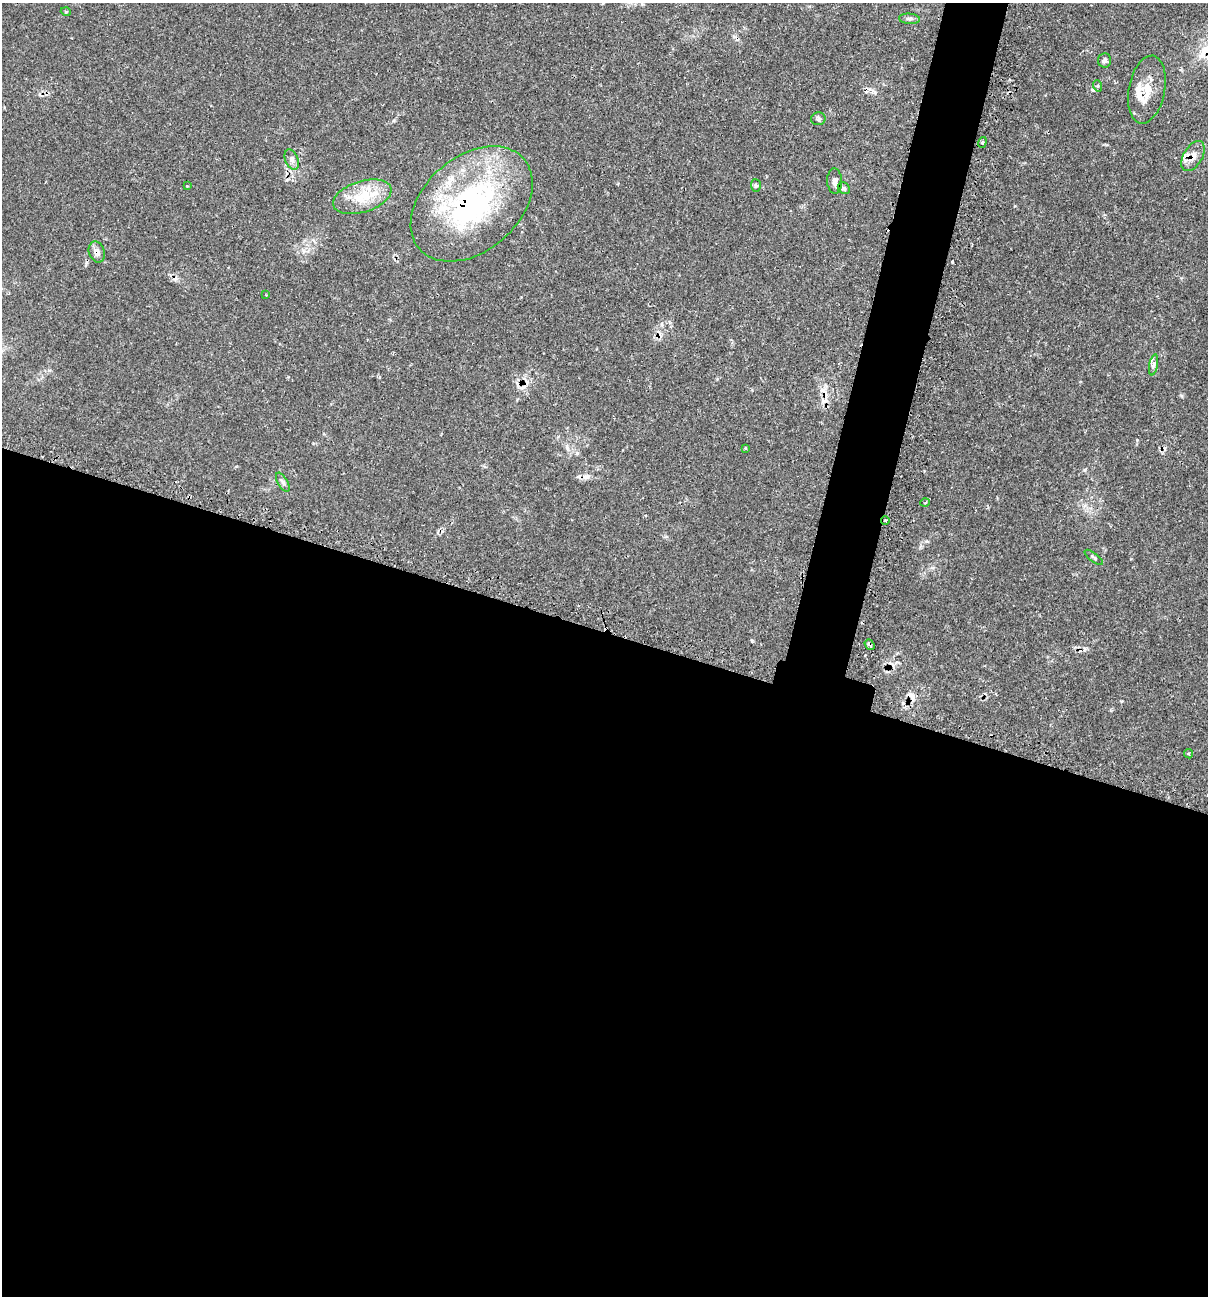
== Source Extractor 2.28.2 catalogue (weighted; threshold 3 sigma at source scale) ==
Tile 14 of 4 x 4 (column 2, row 4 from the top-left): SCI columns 1476-2681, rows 43-1336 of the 5431 x 5468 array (HDU 1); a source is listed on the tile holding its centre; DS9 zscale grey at full resolution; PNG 1210 x 1298 px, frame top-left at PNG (2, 3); each listed source drawn as its Kron ellipse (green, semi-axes under 4 px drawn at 4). Shown black and unused: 54% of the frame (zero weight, under 2 of 3 exposures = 3% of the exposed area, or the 3 px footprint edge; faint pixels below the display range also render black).
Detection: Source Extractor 2.28.2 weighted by HDU 2 'WHT'; one run over the whole footprint, this tile lists its part. Background 0.0817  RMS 0.0039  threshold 0.0176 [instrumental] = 3 sigma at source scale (4.5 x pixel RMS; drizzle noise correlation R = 1.50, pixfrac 1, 0.05/0.05 arcsec/px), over >= 5 px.
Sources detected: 31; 5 cosmic-ray / hot-pixel residue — neither listed nor drawn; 1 inside a brighter listed object's ellipse — not listed separately; the other 25 listed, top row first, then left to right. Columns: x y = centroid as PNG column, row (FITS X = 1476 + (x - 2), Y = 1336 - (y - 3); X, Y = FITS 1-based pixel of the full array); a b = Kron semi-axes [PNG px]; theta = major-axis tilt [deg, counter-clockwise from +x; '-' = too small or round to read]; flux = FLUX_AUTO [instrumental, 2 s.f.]
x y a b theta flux
66 12 5 3 - 0.32
909 19 10 5 -4 1
1105 60 7 6 - 1.2
1098 86 6 3 -71 0.49
1147 90 34 18 79 8.7
818 119 7 6 - 0.86
982 142 5 4 - 0.57
1193 156 16 9 59 3.4
292 159 11 6 -68 1.4
835 181 12 7 -87 1.8
756 185 6 5 - 0.63
187 186 3 3 - 0.27
844 188 6 5 - 0.88
362 197 30 15 17 11
472 204 69 47 41 80
97 252 11 8 -70 2.2
266 295 2 2 - 0.32
1153 365 11 4 79 1.1
745 448 3 2 - 0.39
283 482 10 5 -60 1.1
925 502 4 3 - 0.36
885 520 4 3 - 0.41
1094 557 11 4 -37 0.82
870 645 6 3 -52 1.5
1188 754 5 3 - 0.46
Overlapping masked pixels (flux is a lower limit): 5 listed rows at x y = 1193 156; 472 204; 97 252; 885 520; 870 645
Unlisted compact peaks at least as high as the median listed source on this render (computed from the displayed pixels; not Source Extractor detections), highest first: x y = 752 641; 1137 440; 1121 701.